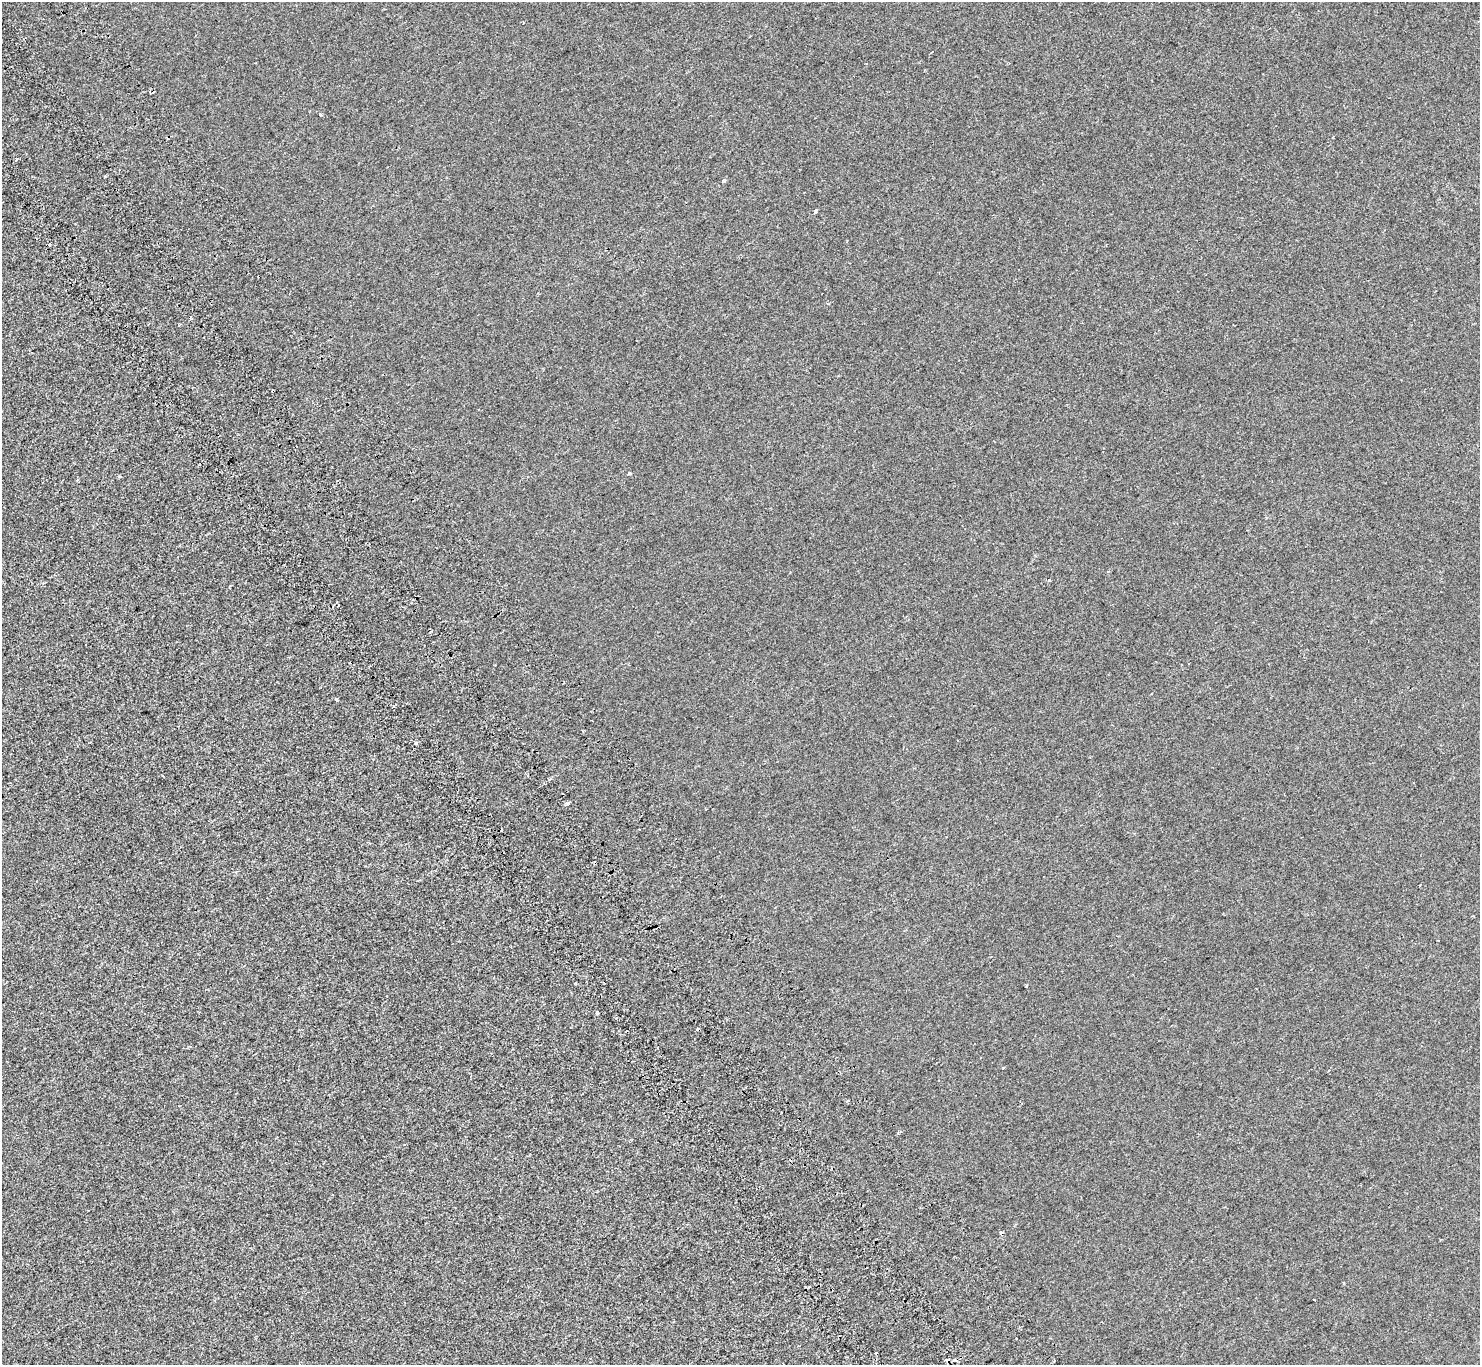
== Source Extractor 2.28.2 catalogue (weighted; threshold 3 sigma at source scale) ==
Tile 11 of 4 x 4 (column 3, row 3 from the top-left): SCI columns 3063-4540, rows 1686-3048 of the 6121 x 6036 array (HDU 1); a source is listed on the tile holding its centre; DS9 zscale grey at full resolution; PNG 1482 x 1367 px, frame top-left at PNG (2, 2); no overlay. Shown black and unused: <1% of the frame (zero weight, under 2 of 3 exposures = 7% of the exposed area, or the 3 px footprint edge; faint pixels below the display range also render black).
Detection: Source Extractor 2.28.2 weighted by HDU 2 'WHT'; one run over the whole footprint, this tile lists its part. Background -7.26e-04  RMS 0.0046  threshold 0.0205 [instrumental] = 3 sigma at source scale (4.5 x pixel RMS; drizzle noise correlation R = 1.50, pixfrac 1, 0.0396/0.0396 arcsec/px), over >= 5 px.
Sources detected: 27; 7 cosmic-ray / hot-pixel residue — not listed; the other 20 listed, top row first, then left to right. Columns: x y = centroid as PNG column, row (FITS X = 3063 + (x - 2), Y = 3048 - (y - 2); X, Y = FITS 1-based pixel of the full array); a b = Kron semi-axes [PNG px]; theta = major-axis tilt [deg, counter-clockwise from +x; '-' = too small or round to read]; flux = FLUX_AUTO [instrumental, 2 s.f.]
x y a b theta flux
932 52 3 2 - 0.5
321 115 3 3 - 0.89
16 160 4 3 - 0.79
105 176 3 2 - 0.5
724 180 4 3 - 3.5
815 211 4 3 - 2
50 244 3 3 - 2
630 473 4 3 - 1.7
1049 580 4 3 - 0.35
336 699 4 3 - 0.55
416 743 4 3 - 0.97
549 779 4 3 - 0.6
567 803 4 3 - 4.5
576 983 3 2 - 0.75
597 1012 3 3 - 2.8
616 1018 3 2 - 0.9
1003 1068 3 2 - 1.3
847 1101 4 2 - 0.57
898 1134 4 3 - 0.49
947 1360 5 4 - 1.4
Overlapping masked pixels (flux is a lower limit): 1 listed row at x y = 947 1360
Unlisted compact peaks at least as high as the median listed source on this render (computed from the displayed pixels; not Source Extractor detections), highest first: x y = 119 476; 1026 986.